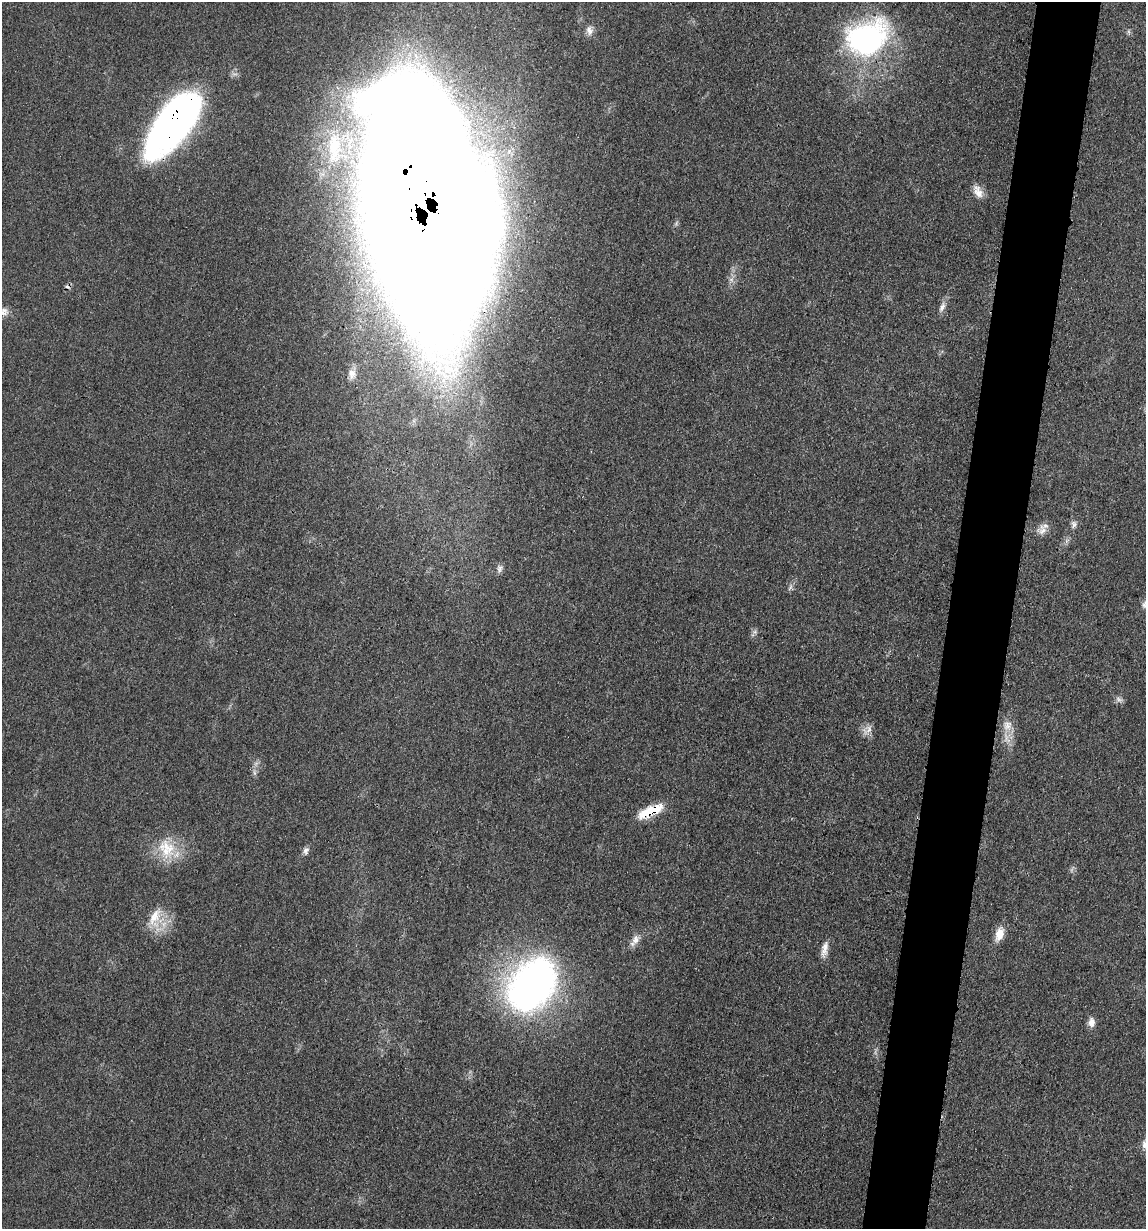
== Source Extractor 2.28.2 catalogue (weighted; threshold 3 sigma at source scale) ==
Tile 10 of 4 x 4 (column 2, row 3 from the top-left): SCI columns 1392-2535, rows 1244-2470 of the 4948 x 4938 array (HDU 1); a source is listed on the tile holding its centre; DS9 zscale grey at full resolution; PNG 1148 x 1231 px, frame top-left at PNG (2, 2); no overlay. Shown black and unused: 6% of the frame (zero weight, under 3 of 4 exposures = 2% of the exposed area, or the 3 px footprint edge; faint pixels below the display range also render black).
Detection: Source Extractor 2.28.2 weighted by HDU 2 'WHT'; one run over the whole footprint, this tile lists its part. Background 0.0527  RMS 0.0059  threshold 0.0265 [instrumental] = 3 sigma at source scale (4.5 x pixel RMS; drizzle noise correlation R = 1.50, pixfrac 1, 0.05/0.05 arcsec/px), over >= 5 px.
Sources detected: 31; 1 too faint to see at this stretch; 1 cosmic-ray / hot-pixel residue — not listed; the other 29 listed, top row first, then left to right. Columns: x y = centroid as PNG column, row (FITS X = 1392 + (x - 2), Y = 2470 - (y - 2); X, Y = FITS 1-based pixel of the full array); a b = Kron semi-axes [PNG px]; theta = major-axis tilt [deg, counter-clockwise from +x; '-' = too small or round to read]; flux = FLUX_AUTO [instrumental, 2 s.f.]
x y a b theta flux
589 30 13 8 -68 3.9
866 38 52 38 27 120
175 122 62 25 53 380
334 145 36 16 89 18
978 191 17 10 -61 5.6
424 210 177 67 -79 5600
731 279 7 4 -19 1.4
942 307 14 7 61 3.2
3 312 14 11 19 4.7
352 374 13 10 -85 4.1
1073 524 11 8 88 2.4
1042 530 15 13 39 5
500 568 12 8 82 2.5
790 588 9 3 45 1.2
1145 604 12 7 70 2.6
755 632 7 5 -45 1.4
1007 726 15 13 72 6.7
867 730 17 8 35 3.8
254 773 8 4 -71 1.4
650 811 29 9 24 19
166 849 31 23 -66 21
306 851 10 7 82 2.3
155 918 31 18 73 16
999 934 17 10 72 7.6
635 940 18 8 59 4.8
824 949 21 7 80 4.9
531 985 66 46 54 240
1091 1022 11 8 -87 4
1145 1145 12 9 -67 3.6
Overlapping masked pixels (flux is a lower limit): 3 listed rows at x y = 175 122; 424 210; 650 811
Isophote crosses this tile's border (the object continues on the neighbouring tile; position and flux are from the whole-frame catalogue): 4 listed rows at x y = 424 210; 3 312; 1145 604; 1145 1145